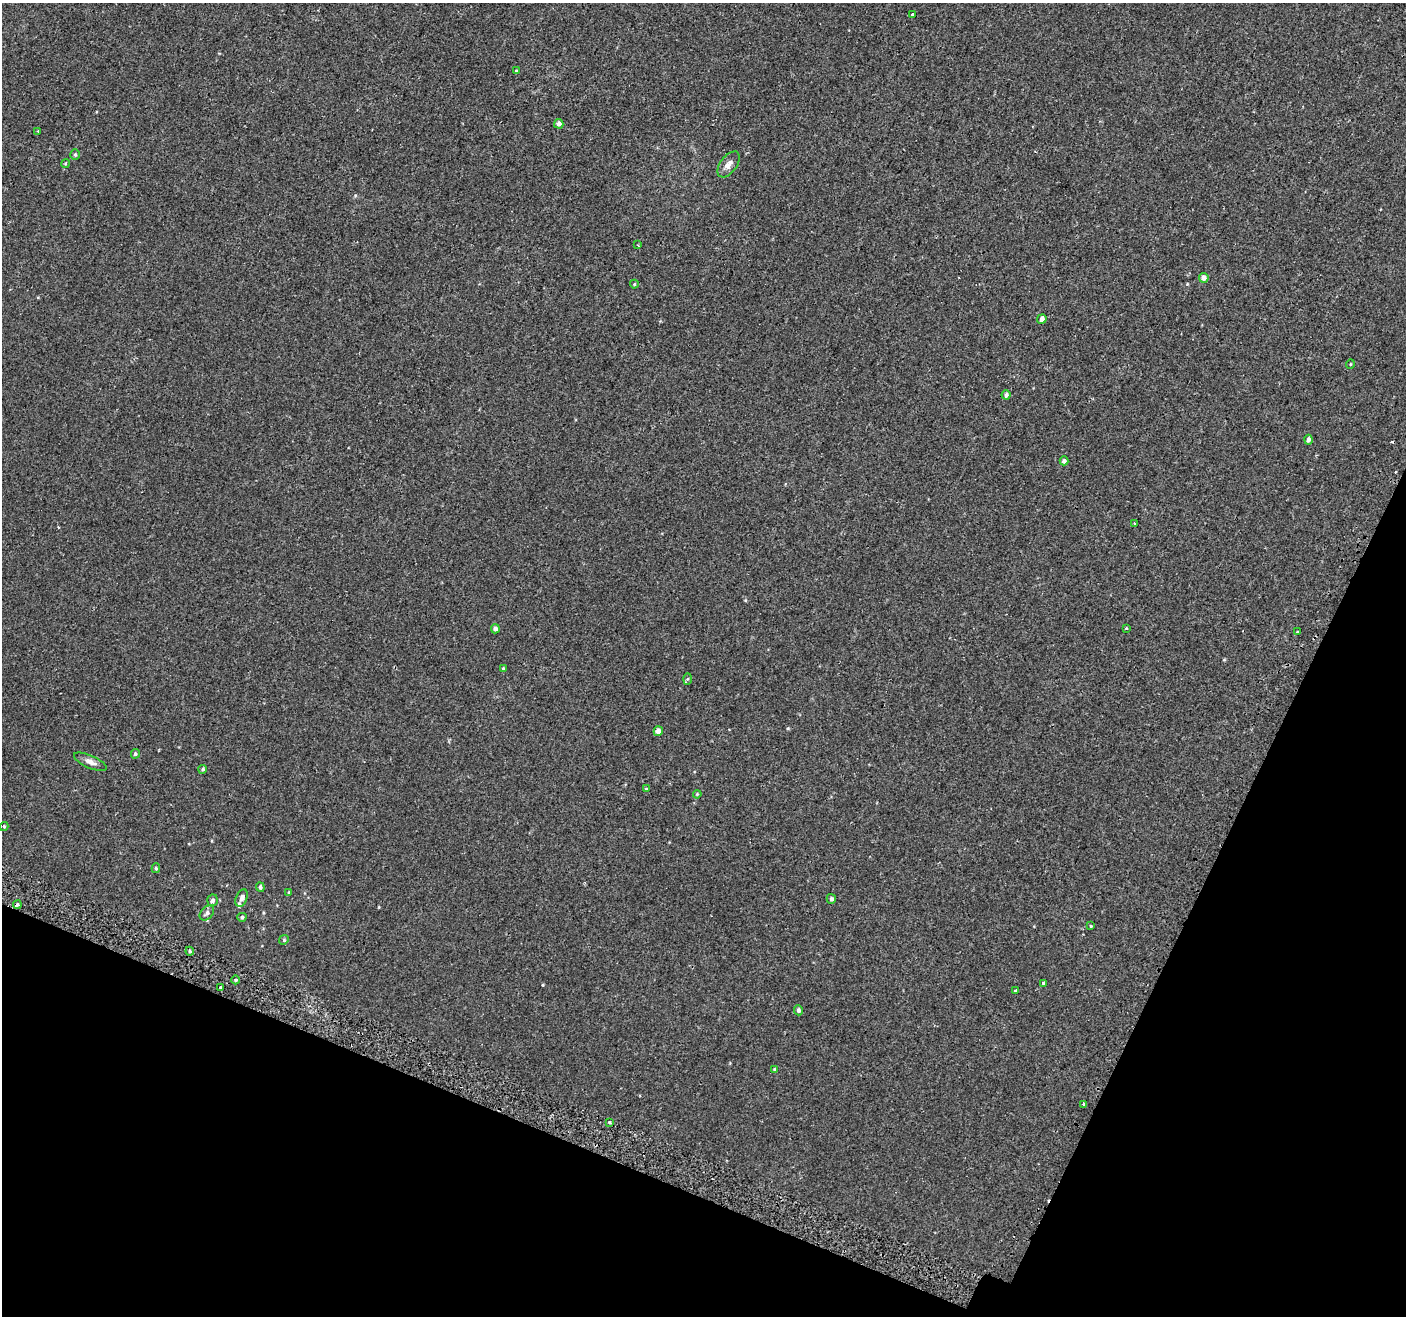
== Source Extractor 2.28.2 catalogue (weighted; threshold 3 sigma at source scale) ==
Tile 15 of 4 x 4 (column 3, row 4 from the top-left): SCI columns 2861-4264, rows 259-1572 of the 5713 x 5842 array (HDU 1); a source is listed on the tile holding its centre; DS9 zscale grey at full resolution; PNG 1408 x 1318 px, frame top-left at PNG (2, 3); each listed source drawn as its Kron ellipse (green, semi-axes under 4 px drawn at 4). Shown black and unused: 21% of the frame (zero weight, under 2 of 3 exposures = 3% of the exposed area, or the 3 px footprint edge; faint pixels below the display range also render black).
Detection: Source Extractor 2.28.2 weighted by HDU 2 'WHT'; one run over the whole footprint, this tile lists its part. Background 9.13e-04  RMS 0.0031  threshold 0.0138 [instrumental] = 3 sigma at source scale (4.5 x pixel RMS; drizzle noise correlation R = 1.50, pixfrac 1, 0.0396/0.0396 arcsec/px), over >= 5 px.
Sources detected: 50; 1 cosmic-ray / hot-pixel residue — neither listed nor drawn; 1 inside a brighter listed object's ellipse — not listed separately; the other 48 listed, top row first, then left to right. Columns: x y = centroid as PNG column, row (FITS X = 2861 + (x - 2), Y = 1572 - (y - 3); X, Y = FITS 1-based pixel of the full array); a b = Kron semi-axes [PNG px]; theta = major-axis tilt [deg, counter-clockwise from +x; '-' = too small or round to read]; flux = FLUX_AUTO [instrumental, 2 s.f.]
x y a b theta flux
912 15 3 3 - 1.9
516 71 3 3 - 0.26
559 124 5 4 - 1.5
38 131 3 2 - 0.27
75 155 5 5 - 0.5
65 164 4 3 - 0.27
729 164 15 8 54 1.8
638 245 3 2 - 0.21
1204 278 5 4 - 1.5
634 284 4 4 - 0.27
1042 319 5 4 - 1.2
1350 364 5 3 - 0.21
1006 395 5 4 - 0.88
1308 440 5 4 - 0.82
1064 461 4 4 - 0.87
1135 523 3 2 - 0.42
1126 628 3 3 - 0.35
495 629 4 4 - 1.1
1298 631 3 3 - 0.98
503 668 4 3 - 0.35
688 679 6 4 88 0.36
658 731 5 4 - 1.5
135 754 5 4 - 0.5
90 762 18 6 -24 1.6
203 769 4 4 - 0.46
646 789 4 4 - 0.28
697 794 4 3 - 0.27
4 826 4 4 - 0.35
156 868 5 4 - 0.39
260 887 5 4 - 0.59
289 892 3 3 - 0.26
242 898 9 5 67 1.3
831 899 5 4 - 0.69
212 900 6 5 - 0.82
17 905 4 3 - 7.3
207 913 8 6 47 1.1
242 917 5 4 - 0.5
1091 926 4 3 - 0.26
284 940 5 4 - 0.35
190 951 4 3 - 0.44
236 980 4 3 - 0.32
1043 983 3 3 - 0.33
220 988 3 3 - 1
1015 991 3 3 - 2.4
798 1010 5 4 - 0.84
775 1070 4 4 - 0.53
1084 1104 3 2 - 0.44
609 1122 3 3 - 1.1
Overlapping masked pixels (flux is a lower limit): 1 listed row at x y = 17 905